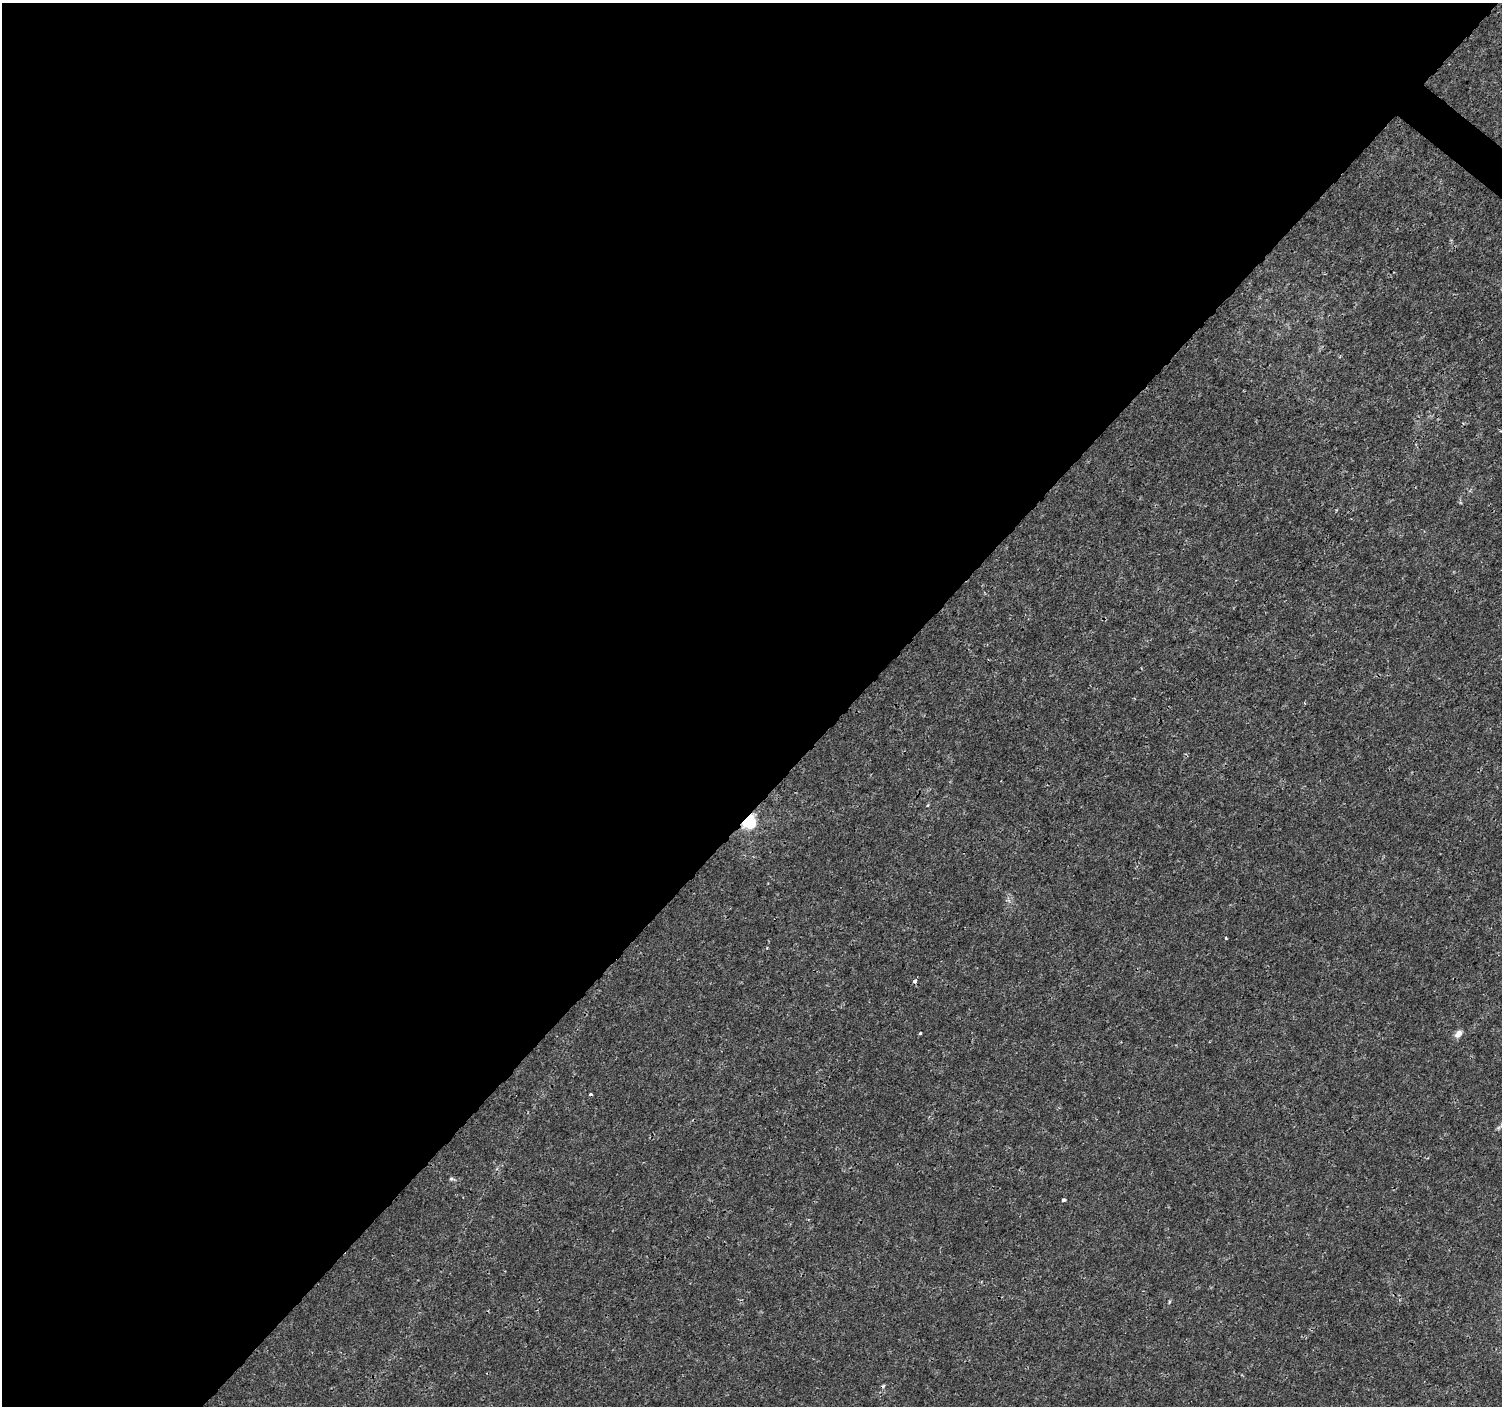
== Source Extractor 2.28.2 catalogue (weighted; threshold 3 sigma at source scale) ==
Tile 5 of 4 x 4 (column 1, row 2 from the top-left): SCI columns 1-1500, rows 2981-4384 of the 6008 x 6026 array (HDU 1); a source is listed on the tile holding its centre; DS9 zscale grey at full resolution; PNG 1504 x 1408 px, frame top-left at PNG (2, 3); no overlay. Shown black and unused: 57% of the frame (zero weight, under 3 of 4 exposures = <1% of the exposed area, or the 3 px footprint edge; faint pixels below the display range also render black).
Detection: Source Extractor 2.28.2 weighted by HDU 2 'WHT'; one run over the whole footprint, this tile lists its part. Background 9.38e-04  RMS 9.4e-04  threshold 0.00421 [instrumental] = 3 sigma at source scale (4.5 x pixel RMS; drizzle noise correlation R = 1.50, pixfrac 1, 0.0396/0.0396 arcsec/px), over >= 5 px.
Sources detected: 11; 2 cosmic-ray / hot-pixel residue — not listed; the other 9 listed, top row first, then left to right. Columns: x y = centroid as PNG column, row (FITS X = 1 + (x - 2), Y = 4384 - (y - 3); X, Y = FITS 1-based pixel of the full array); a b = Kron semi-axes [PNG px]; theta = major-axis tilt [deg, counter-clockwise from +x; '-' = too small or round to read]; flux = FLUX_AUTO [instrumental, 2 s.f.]
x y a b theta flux
928 805 5 3 - 0.096
748 821 6 5 - 23
914 981 3 3 - 0.44
920 1033 3 3 - 0.11
1458 1034 11 7 50 0.51
1498 1128 7 4 19 0.17
452 1179 9 3 -8 0.17
1064 1200 4 3 - 0.21
1169 1302 6 3 72 0.1
Overlapping masked pixels (flux is a lower limit): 1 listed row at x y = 748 821